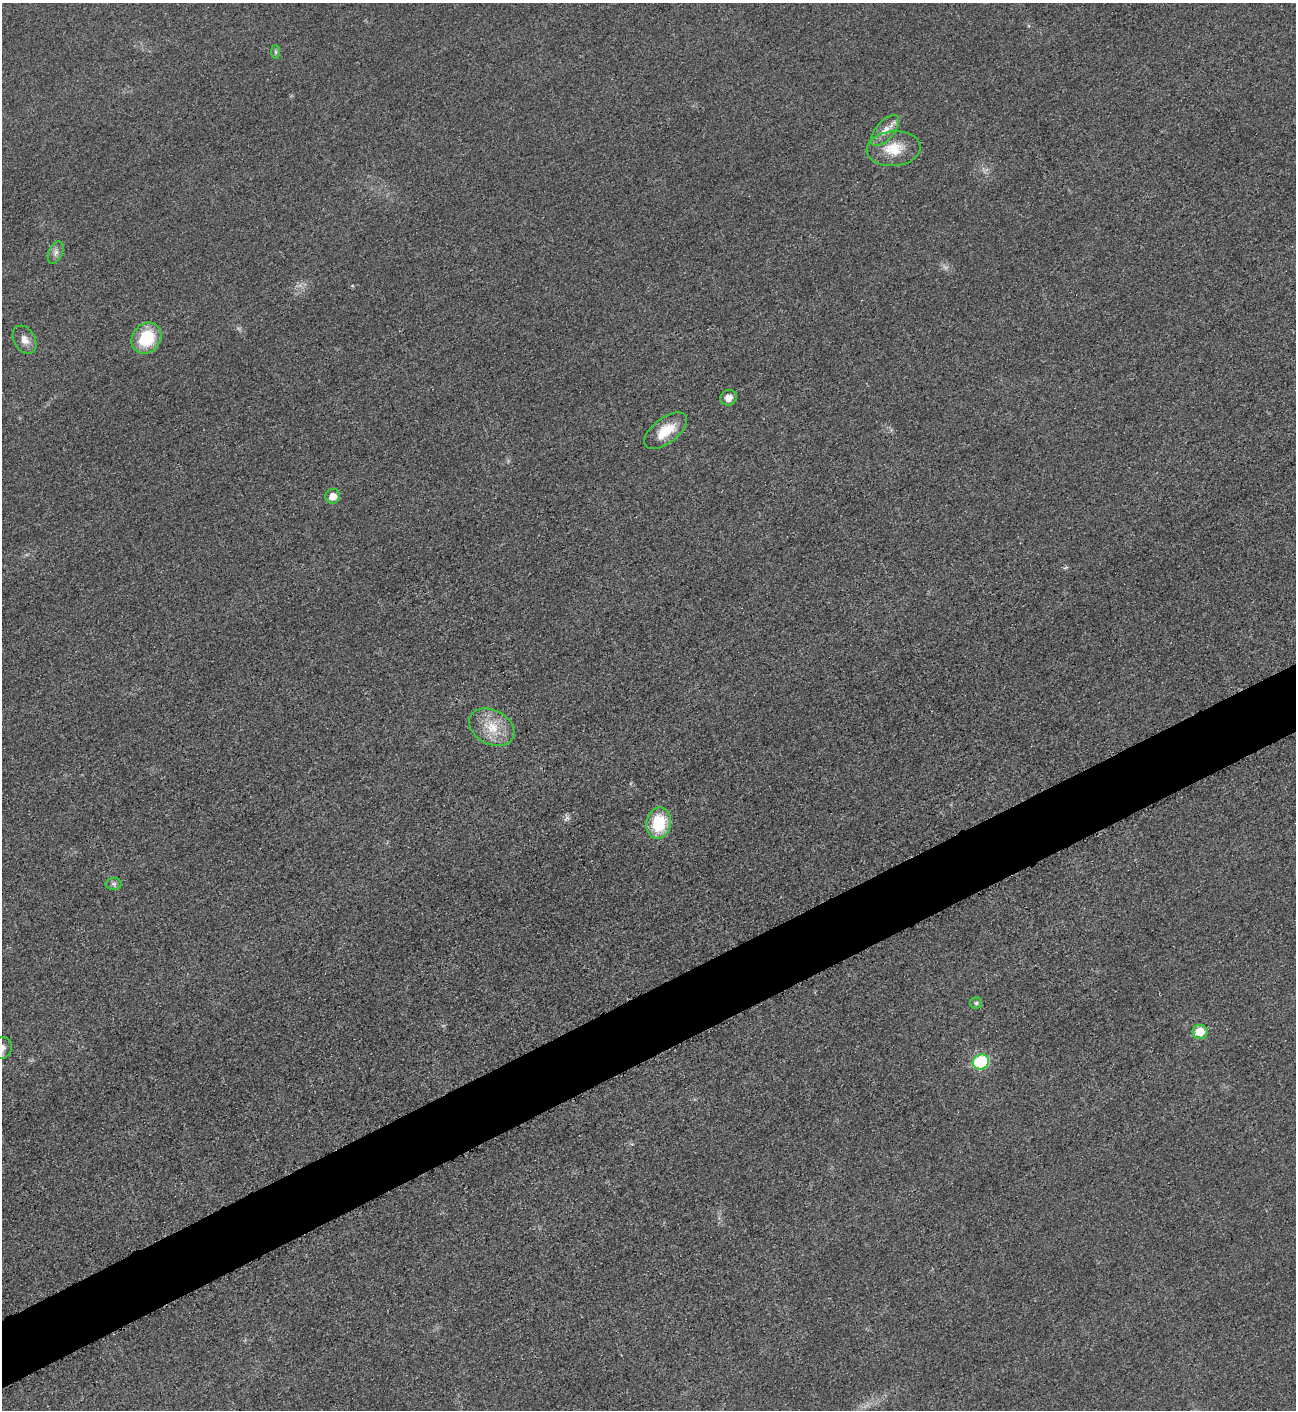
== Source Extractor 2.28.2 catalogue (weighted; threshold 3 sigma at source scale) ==
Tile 7 of 4 x 4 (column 3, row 2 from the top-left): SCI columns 2888-4181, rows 2827-4234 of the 5642 x 5652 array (HDU 1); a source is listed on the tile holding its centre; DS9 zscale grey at full resolution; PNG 1298 x 1412 px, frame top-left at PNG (2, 3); each listed source drawn as its Kron ellipse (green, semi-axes under 4 px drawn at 4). Shown black and unused: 5% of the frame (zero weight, under 3 of 5 exposures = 1% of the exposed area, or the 3 px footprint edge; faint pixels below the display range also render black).
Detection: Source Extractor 2.28.2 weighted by HDU 2 'WHT'; one run over the whole footprint, this tile lists its part. Background 0.0193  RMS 0.0051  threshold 0.0227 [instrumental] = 3 sigma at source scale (4.5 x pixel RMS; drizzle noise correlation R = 1.50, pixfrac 1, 0.05/0.05 arcsec/px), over >= 5 px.
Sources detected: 16; all 16 listed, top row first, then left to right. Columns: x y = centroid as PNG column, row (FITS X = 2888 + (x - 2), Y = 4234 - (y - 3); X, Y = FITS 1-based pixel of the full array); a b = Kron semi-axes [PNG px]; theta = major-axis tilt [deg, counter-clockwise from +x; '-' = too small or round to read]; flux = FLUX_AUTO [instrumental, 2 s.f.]
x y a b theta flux
276 52 7 4 -89 0.87
885 130 19 9 49 5.3
894 149 27 17 5 13
56 253 11 7 66 2.2
146 338 16 14 51 21
24 340 15 10 -60 4
729 398 8 7 - 3.6
666 431 25 12 38 12
333 496 7 7 - 5
492 727 24 17 -28 13
659 823 16 12 79 21
114 884 8 6 -1 1.4
976 1003 6 5 - 0.93
1200 1032 7 7 - 11
2 1048 11 10 - 3.5
981 1062 8 7 - 39
Isophote crosses this tile's border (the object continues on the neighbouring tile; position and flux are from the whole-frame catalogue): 1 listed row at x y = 2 1048